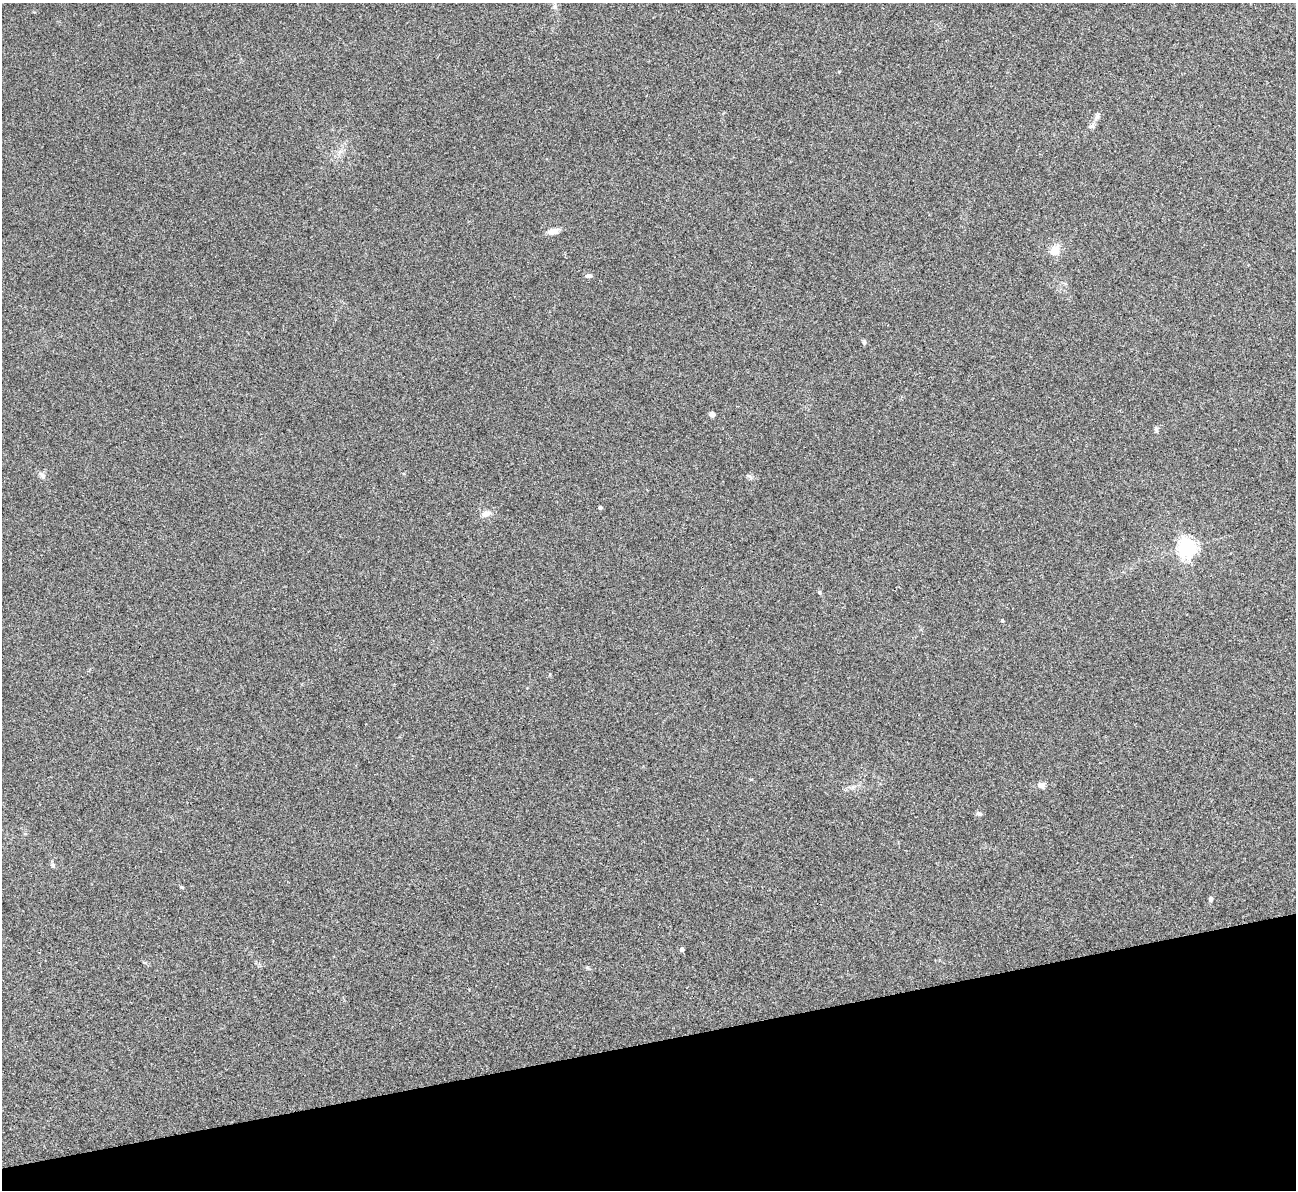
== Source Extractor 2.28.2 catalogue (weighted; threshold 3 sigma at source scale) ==
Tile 14 of 4 x 4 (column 2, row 4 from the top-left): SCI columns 1298-2591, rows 267-1454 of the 5180 x 5164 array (HDU 1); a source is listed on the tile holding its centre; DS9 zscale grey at full resolution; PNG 1298 x 1192 px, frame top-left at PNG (2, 3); no overlay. Shown black and unused: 12% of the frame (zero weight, under 3 of 4 exposures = <1% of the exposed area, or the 3 px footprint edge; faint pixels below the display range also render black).
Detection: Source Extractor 2.28.2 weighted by HDU 2 'WHT'; one run over the whole footprint, this tile lists its part. Background 0.0653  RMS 0.005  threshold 0.0223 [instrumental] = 3 sigma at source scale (4.5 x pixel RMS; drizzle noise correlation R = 1.50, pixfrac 1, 0.05/0.05 arcsec/px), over >= 5 px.
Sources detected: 21; all 21 listed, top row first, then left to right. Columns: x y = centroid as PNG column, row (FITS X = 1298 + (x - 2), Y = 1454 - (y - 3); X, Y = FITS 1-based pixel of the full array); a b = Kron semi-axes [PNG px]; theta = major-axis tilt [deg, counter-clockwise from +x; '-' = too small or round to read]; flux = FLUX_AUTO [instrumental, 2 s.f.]
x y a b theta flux
555 7 8 5 -65 1.1
1097 116 10 6 74 1.6
553 231 14 7 8 3.1
1055 249 13 11 54 5.4
589 276 8 5 0 1.5
864 342 6 5 - 0.82
712 414 4 4 - 5.7
1156 429 7 5 -75 0.98
42 476 13 5 -50 1.8
749 476 8 3 -31 0.84
600 508 4 3 - 1.6
486 513 12 8 17 3.1
1186 547 6 6 - 210
819 592 6 3 -71 0.63
1002 621 4 4 - 0.65
1041 786 7 7 - 2.3
979 814 8 5 -18 1.1
182 887 5 3 - 0.47
1210 899 6 5 - 1
682 949 4 4 - 2.2
587 967 6 4 -20 0.67